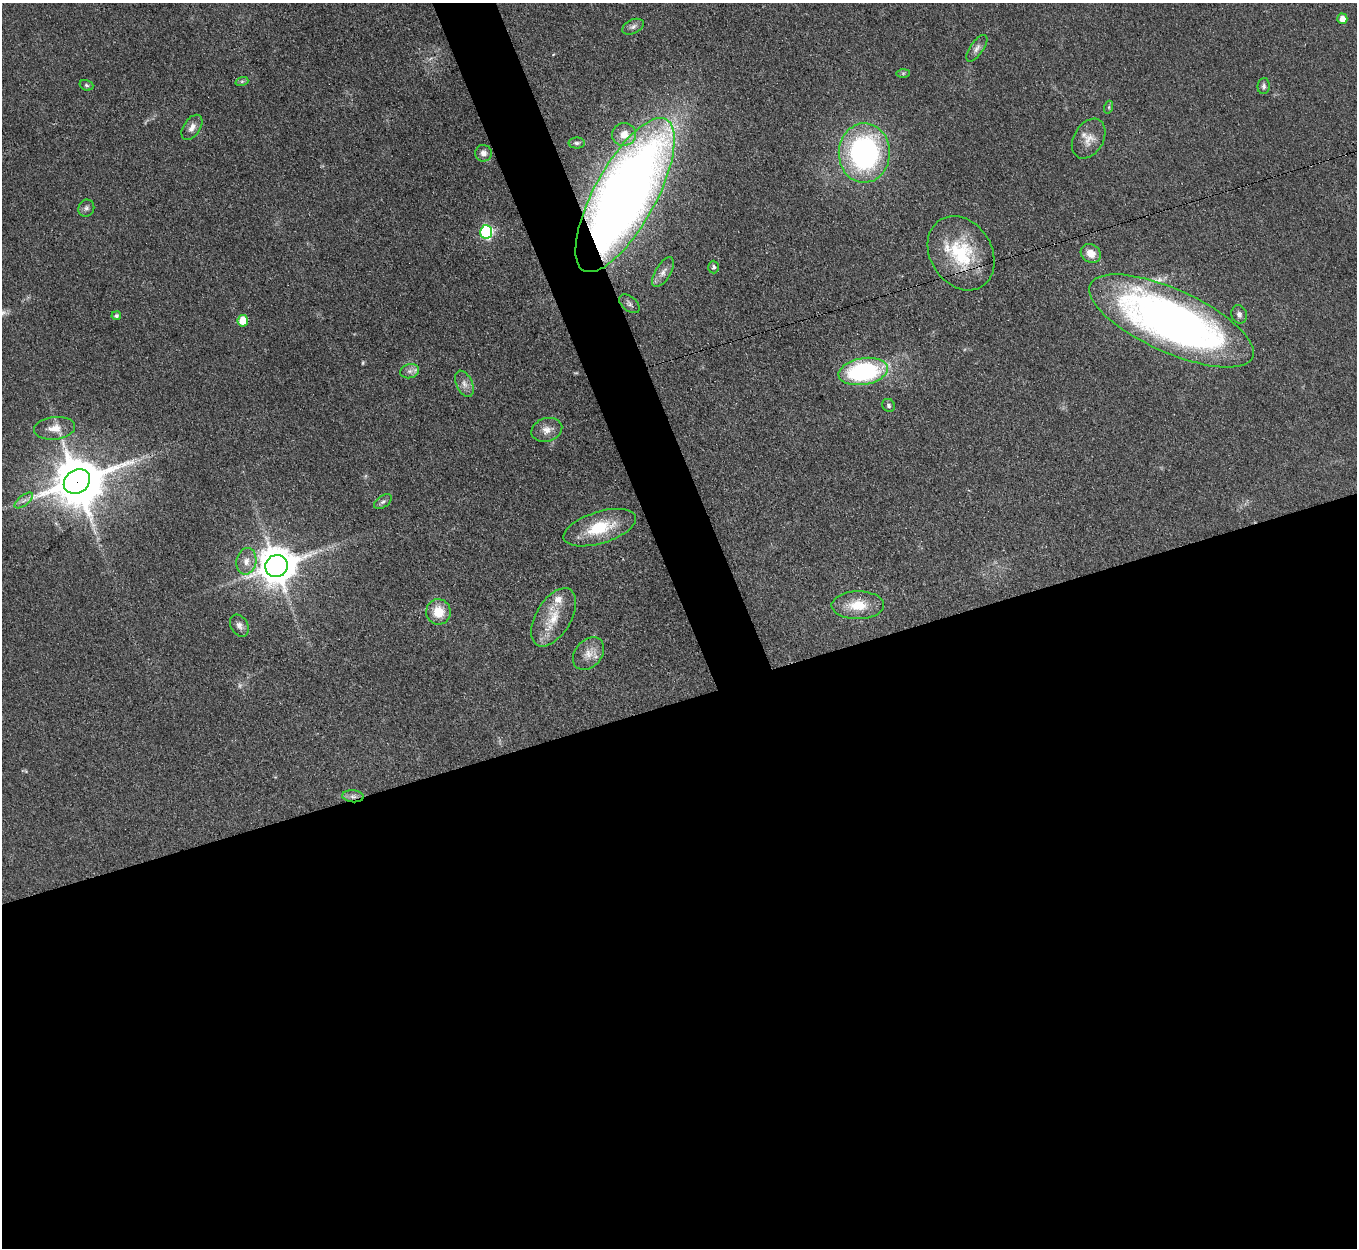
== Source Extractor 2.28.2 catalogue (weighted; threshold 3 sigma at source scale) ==
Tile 15 of 4 x 4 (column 3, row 4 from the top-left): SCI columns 2715-4069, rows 277-1522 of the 5427 x 5413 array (HDU 1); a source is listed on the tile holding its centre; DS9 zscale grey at full resolution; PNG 1359 x 1250 px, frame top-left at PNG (2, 3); each listed source drawn as its Kron ellipse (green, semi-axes under 4 px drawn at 4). Shown black and unused: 47% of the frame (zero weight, under 3 of 4 exposures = <1% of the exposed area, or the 3 px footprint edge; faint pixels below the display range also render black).
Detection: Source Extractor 2.28.2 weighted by HDU 2 'WHT'; one run over the whole footprint, this tile lists its part. Background 0.0823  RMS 0.0061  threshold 0.0273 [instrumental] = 3 sigma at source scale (4.5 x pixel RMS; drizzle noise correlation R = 1.50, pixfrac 1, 0.05/0.05 arcsec/px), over >= 5 px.
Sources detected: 49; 2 too faint to see at this stretch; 1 inside a brighter object's white glare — neither listed nor drawn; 2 inside a brighter listed object's ellipse — not listed separately; the other 44 listed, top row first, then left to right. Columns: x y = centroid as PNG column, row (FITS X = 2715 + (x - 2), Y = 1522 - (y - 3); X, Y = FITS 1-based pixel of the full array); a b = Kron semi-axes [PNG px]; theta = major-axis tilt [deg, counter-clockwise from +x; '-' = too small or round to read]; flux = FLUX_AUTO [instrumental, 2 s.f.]
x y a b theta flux
1342 19 5 5 - 6
633 27 11 7 25 2.3
977 48 15 6 55 3.1
903 73 7 4 0 1
242 81 6 4 18 1.1
86 85 7 5 -17 1.2
1264 86 8 6 83 1.6
1109 107 6 4 72 0.98
192 127 14 8 57 3.9
624 134 12 11 - 7.8
1089 139 21 14 59 8
577 143 8 5 -1 1.4
483 153 8 8 - 3.3
864 153 30 25 89 130
625 195 86 31 61 820
86 208 8 8 - 2.1
486 232 7 6 - 88
961 253 39 31 -58 42
1091 253 10 9 - 6.6
714 267 6 5 - 1.3
663 272 17 7 60 4.6
629 304 12 7 -41 2.1
1239 314 9 7 -69 2.3
116 316 5 4 - 1.5
243 321 5 5 - 15
1171 321 89 31 -24 390
410 371 9 7 15 2.8
863 371 25 13 10 86
464 384 14 8 -65 3.8
889 405 7 6 - 1.5
55 428 20 11 6 7.5
547 430 16 11 17 5.6
77 481 14 11 37 3000
24 500 11 5 38 2.5
383 502 10 6 36 1.8
600 528 37 16 17 26
246 561 13 10 78 5.8
276 566 11 11 - 1700
858 605 26 14 0 14
438 612 13 12 - 13
554 617 32 17 59 18
239 626 12 8 -59 3.2
588 654 18 13 50 7.6
353 796 11 6 -5 2.7
Overlapping masked pixels (flux is a lower limit): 6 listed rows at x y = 625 195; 961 253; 1171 321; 77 481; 276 566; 353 796